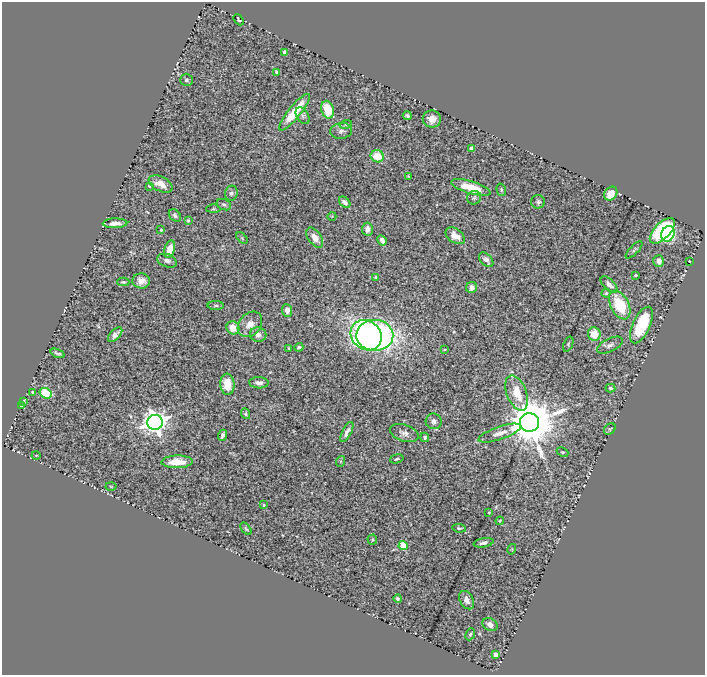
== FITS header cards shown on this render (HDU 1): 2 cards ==
NAXIS1  =                  703
NAXIS2  =                  673

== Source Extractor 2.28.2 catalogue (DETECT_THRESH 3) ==
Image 703 x 673 px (HDU 1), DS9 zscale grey, 1 PNG px = 1 image px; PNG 707 x 677 px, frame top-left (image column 1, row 673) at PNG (2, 2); each listed source drawn as its Kron ellipse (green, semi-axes under 4 px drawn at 4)
Background 0.755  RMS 0.027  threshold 0.0815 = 3 sigma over >= 5 px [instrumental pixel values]
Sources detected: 105; all 105 listed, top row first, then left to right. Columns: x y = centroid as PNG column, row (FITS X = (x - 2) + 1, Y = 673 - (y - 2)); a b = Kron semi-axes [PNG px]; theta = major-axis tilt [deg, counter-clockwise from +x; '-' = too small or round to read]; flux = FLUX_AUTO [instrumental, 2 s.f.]
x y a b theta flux
239 20 6 3 -48 2.8
285 52 4 4 - 10
277 72 4 3 - 3.3
186 80 6 6 - 4.4
328 110 9 6 -74 57
294 112 23 6 51 64
303 116 9 5 -56 4.1
407 116 4 3 - 2.9
432 119 9 8 - 17
346 124 6 4 15 2.9
341 131 11 8 8 7.3
472 148 4 4 - 15
377 156 6 6 - 34
408 176 3 2 - 1.2
161 184 13 7 -27 19
149 186 3 2 - 1.5
471 187 20 6 -17 34
501 190 6 4 -72 2.8
231 193 7 6 - 6.1
611 194 7 6 - 22
474 198 7 6 - 3.8
345 202 6 4 -44 7.8
538 202 7 6 - 4.6
224 205 7 5 -25 3.9
213 209 7 3 1 2.2
175 215 7 5 -51 4.5
332 216 4 3 - 1.2
188 220 4 3 - 2
115 223 12 5 1 12
367 229 6 5 - 9
161 230 3 2 - 1.7
662 231 16 8 46 160
668 234 8 6 61 170
455 236 11 7 -36 15
242 238 7 4 -46 2.6
315 238 11 6 -54 16
382 240 5 4 - 7.8
170 249 9 5 77 20
634 250 11 4 46 3.7
486 260 8 5 -44 8.5
167 261 10 6 -21 8
659 261 6 5 - 9.3
689 261 3 2 - 1.2
635 275 3 2 - 2
376 277 4 3 - 2.2
141 281 8 7 - 16
123 282 6 4 -1 3
609 285 10 5 -43 9.3
472 287 5 5 - 9.5
606 293 4 4 - 2.4
216 305 8 4 1 3.1
620 305 15 9 -63 76
287 310 6 5 - 11
250 324 14 10 49 18
642 325 20 8 65 100
233 328 7 6 - 22
115 334 9 5 46 9.7
594 334 7 6 - 31
258 335 8 7 - 8.7
366 335 16 14 -39 400
375 335 18 15 0 700
568 344 8 4 70 2.5
610 345 14 6 25 8.3
299 347 4 3 - 3.1
289 348 4 2 - 1.5
444 349 4 2 - 1.5
57 353 7 3 -22 3.9
259 383 10 5 -3 7.6
227 384 10 7 -85 35
610 388 5 4 - 3
33 392 3 3 - 2.3
46 393 6 5 - 63
517 393 18 10 -69 38
24 401 4 2 - 2.3
21 405 4 3 - 1.5
246 414 5 4 - 2.9
434 421 8 8 - 7.5
155 422 8 7 - 1600
530 422 9 9 - 10000
610 429 6 5 - 3
347 432 11 4 63 8.1
404 433 15 8 -19 10
500 433 22 6 19 15
223 435 6 3 67 4.6
425 437 5 4 - 3.7
562 452 6 4 -24 2.4
36 455 4 3 - 1.3
397 459 7 3 16 2.7
341 461 5 3 - 2
177 462 15 6 1 30
111 486 5 3 - 1.6
264 505 4 2 - 1.5
489 513 3 2 - 1.7
500 521 4 3 - 2
459 528 7 4 -8 3.7
246 529 7 3 -52 2.8
372 539 5 5 - 2.2
484 543 10 4 10 6.9
403 545 4 4 - 55
512 549 5 3 - 1.6
398 599 4 3 - 3.2
467 600 10 6 -62 12
490 624 8 6 -30 9.3
470 634 6 4 67 3
496 654 4 4 - 19